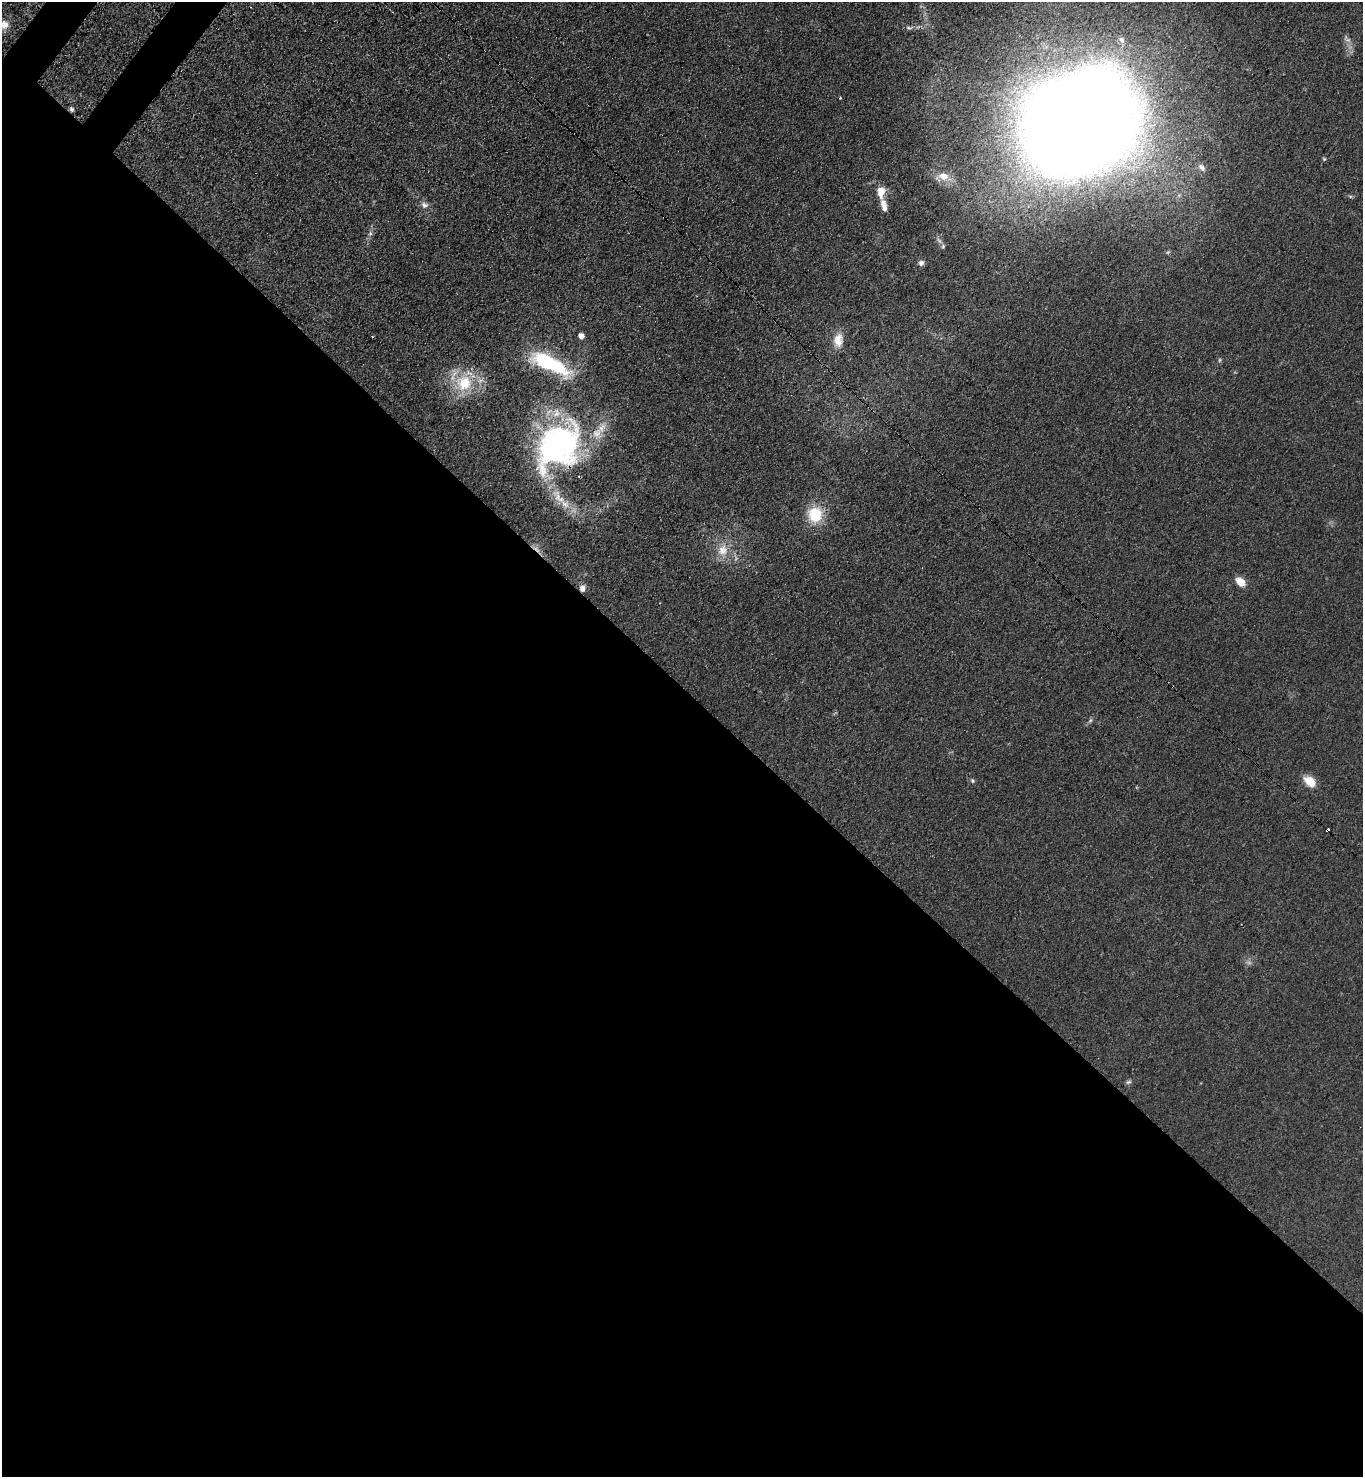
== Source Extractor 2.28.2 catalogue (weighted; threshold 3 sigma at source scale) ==
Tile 14 of 4 x 4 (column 2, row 4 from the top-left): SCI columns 1734-3094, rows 67-1541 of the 6048 x 6031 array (HDU 1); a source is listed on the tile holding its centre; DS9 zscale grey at full resolution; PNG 1365 x 1479 px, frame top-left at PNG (2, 2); no overlay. Shown black and unused: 54% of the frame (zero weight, under 3 of 4 exposures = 7% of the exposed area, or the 3 px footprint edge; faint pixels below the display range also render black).
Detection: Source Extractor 2.28.2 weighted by HDU 2 'WHT'; one run over the whole footprint, this tile lists its part. Background 0.0644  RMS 0.0073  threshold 0.0327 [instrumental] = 3 sigma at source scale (4.5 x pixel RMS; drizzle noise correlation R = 1.50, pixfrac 1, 0.05/0.05 arcsec/px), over >= 5 px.
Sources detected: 36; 1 too faint to see at this stretch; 2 inside a brighter object's white glare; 2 cosmic-ray / hot-pixel residue — not listed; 2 inside a brighter listed object's ellipse — not listed separately; the other 29 listed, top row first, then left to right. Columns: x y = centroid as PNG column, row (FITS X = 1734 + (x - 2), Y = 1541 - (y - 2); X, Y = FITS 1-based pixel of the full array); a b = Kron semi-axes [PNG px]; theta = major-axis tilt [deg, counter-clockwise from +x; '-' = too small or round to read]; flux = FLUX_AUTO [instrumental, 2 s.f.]
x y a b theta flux
4 25 11 11 - 5.5
909 28 9 5 -10 1.9
1122 40 9 6 -55 2.6
72 109 5 4 - 1.7
1079 124 72 60 36 2900
1324 159 5 4 - 0.83
1202 167 12 7 -49 3.5
943 176 14 10 -10 8.1
881 192 22 9 -82 9.4
424 205 11 7 -13 3.1
370 233 6 5 - 1.5
943 247 6 5 - 1.3
921 263 8 7 - 2.3
581 336 5 5 - 4.9
838 340 19 11 88 9.1
549 364 46 15 -21 59
464 383 23 22 - 30
597 433 15 11 42 9
559 444 21 20 - 260
559 498 30 12 -60 16
815 515 17 16 - 24
723 550 17 14 57 12
1240 582 10 7 -41 8.5
582 588 9 7 87 3.5
1091 720 6 4 70 1.1
972 781 6 5 - 1.2
1310 781 14 9 -37 10
1327 830 4 3 - 3.9
1128 1082 9 4 26 1.4
Overlapping masked pixels (flux is a lower limit): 4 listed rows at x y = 72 109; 559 444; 582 588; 1327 830
Isophote crosses this tile's border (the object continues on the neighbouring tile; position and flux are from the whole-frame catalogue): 1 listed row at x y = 4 25